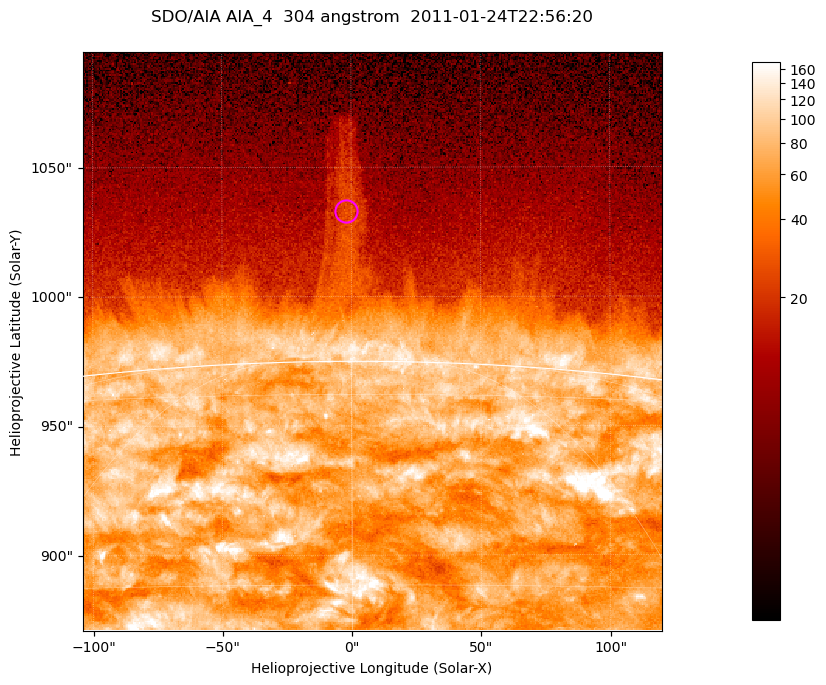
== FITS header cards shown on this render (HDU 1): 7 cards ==
TELESCOP= 'SDO/AIA '           / For AIA: SDO/AIA
INSTRUME= 'AIA_4   '           / For AIA: AIA_ATA1, AIA_ATA2, AIA_ATA3 or AIA_AT
WAVELNTH=                  304 / [angstrom] Wavelength
WAVEUNIT= 'angstrom'           / Wavelength unit: angstrom
DATE-OBS= '2011-01-24T22:56:20.124' / [ISO] Date when observation started; ISO 8
CTYPE1  = 'HPLN-TAN'           / CTYPE1; Typically HPLN
CTYPE2  = 'HPLT-TAN'           / CTYPE2; Typically HPLT

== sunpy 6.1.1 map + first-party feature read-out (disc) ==
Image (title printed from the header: SDO/AIA AIA_4  304 angstrom  2011-01-24T22:56:20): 373 x 373 px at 0.6 arcsec/px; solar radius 975 arcsec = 1625 px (partial field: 0.8% of the solar disc is inside the frame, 46% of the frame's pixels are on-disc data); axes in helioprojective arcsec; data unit not stated in the header (colour bar unlabelled)
Orientation: roll -0.132 deg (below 1 deg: not rotated)
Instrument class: DISC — disc imager (sunpy class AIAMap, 304 A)
Bright regions (active regions / flare kernels): reference = the on-disc median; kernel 3 px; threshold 5 sigma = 128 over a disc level ~70.7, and >= 1.15x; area >= 139 px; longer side >= 4 px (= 2.4 arcsec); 0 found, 0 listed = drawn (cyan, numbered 1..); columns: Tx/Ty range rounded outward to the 2 arcsec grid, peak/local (2 s.f.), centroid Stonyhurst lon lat
Off-limb structures (1.02-1.3 R_sun): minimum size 69 px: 3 found; the strongest spans PA ~0 deg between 1.03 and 1.1 R_sun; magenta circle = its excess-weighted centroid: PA ~0 deg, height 1.06 R_sun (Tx ~-2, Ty ~1034 arcsec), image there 2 x the reference